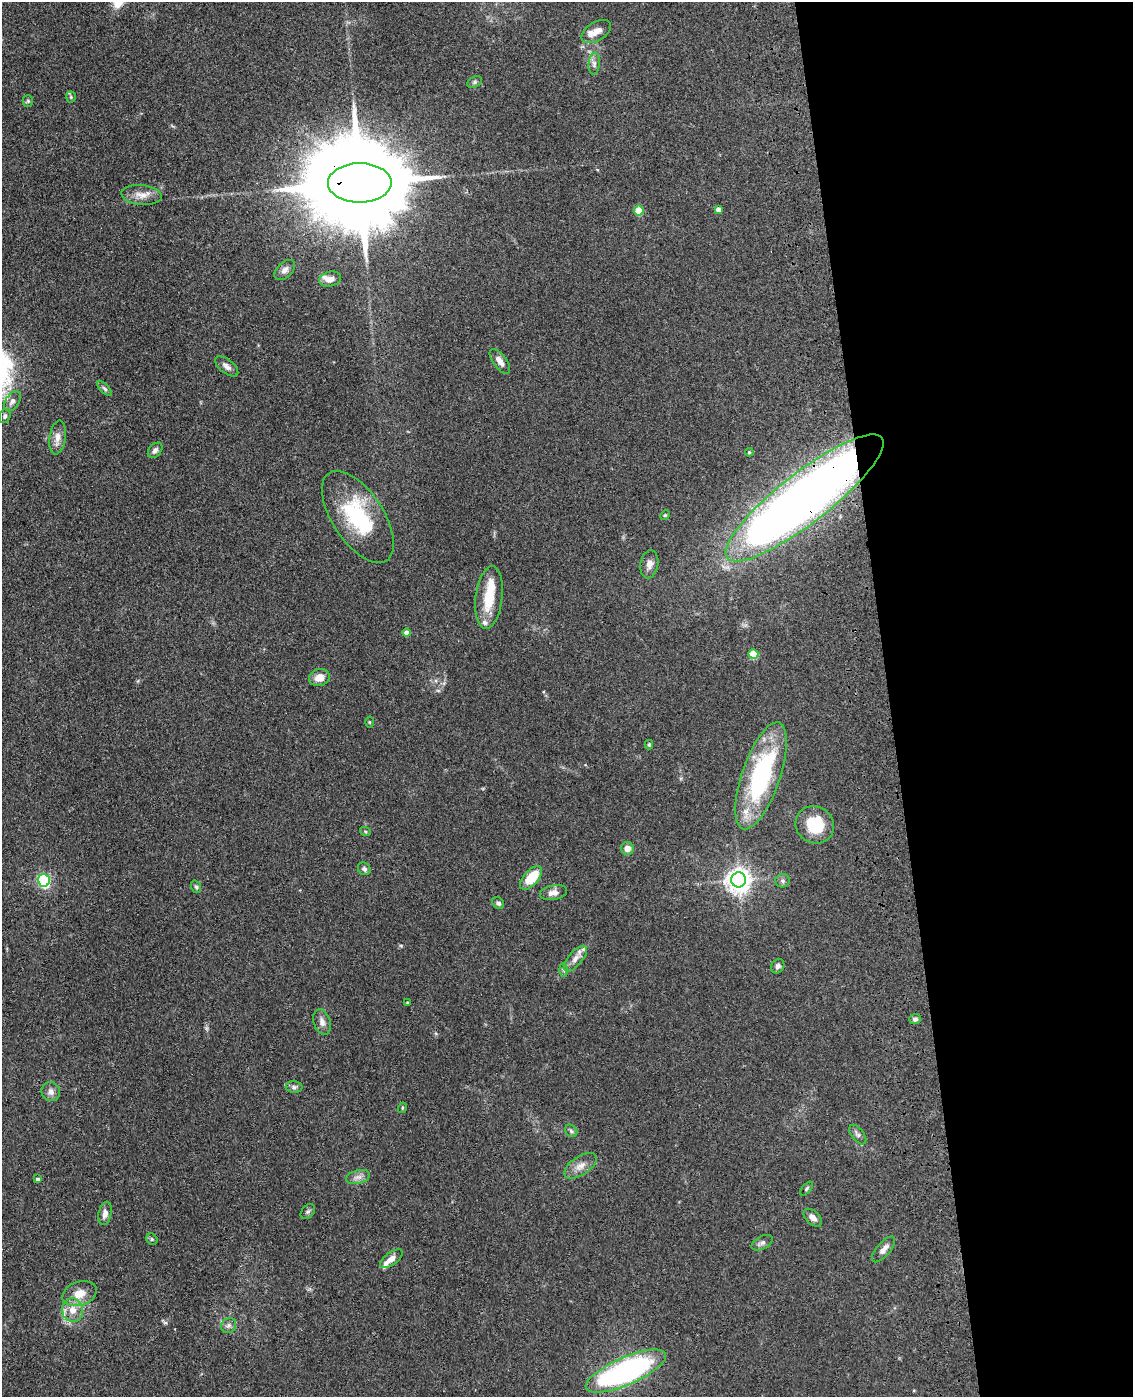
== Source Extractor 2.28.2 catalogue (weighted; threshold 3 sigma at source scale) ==
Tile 8 of 4 x 3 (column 4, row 2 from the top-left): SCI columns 3511-4641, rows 1547-2941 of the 4757 x 4590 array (HDU 1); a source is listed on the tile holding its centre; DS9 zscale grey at full resolution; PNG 1135 x 1399 px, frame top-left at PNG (2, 2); each listed source drawn as its Kron ellipse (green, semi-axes under 4 px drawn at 4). Shown black and unused: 22% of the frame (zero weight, under 3 of 4 exposures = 6% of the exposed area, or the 3 px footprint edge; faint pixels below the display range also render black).
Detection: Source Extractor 2.28.2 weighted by HDU 2 'WHT'; one run over the whole footprint, this tile lists its part. Background 0.0701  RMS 0.006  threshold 0.0271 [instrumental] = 3 sigma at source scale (4.5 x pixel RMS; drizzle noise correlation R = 1.50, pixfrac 1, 0.05/0.05 arcsec/px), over >= 5 px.
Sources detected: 74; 7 inside a brighter listed object's ellipse — not listed separately; the other 67 listed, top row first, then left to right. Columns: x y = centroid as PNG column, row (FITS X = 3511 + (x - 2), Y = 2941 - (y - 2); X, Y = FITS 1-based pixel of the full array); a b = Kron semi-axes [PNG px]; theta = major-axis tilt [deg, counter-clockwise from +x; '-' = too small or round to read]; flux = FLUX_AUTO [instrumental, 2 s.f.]
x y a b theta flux
596 32 16 9 32 5.7
594 64 11 5 84 2.1
475 82 8 5 28 1.2
71 97 5 5 - 0.83
28 101 5 5 - 0.77
360 183 32 19 0 17000
141 195 20 10 -5 5.9
718 209 4 4 - 3.4
639 210 5 4 - 16
285 270 12 7 44 2.9
330 279 11 7 13 3.6
500 361 14 6 -53 4
227 366 14 7 -38 2.9
105 389 10 4 -45 1.3
12 401 11 6 56 2.7
5 416 7 5 70 1.4
58 437 17 8 82 5.1
155 450 9 6 49 1.9
749 452 4 3 - 0.64
804 498 98 25 38 590
665 515 5 4 - 0.61
358 517 52 25 -57 48
649 564 14 9 81 3.9
489 597 32 13 83 17
407 633 4 4 - 4
753 654 5 5 - 20
319 678 10 8 20 5.9
369 722 5 3 - 0.55
649 745 5 4 - 0.64
761 776 56 19 71 83
815 825 20 18 -33 20
365 831 5 3 - 0.7
627 848 6 6 - 4.8
364 869 7 6 - 1.6
531 878 14 7 48 17
44 880 6 5 - 74
739 880 7 7 - 480
783 881 7 6 - 1.5
196 887 6 5 - 1
553 892 14 7 12 3.8
498 903 6 5 - 1.5
575 959 16 7 49 4
778 966 7 6 - 1.7
564 970 6 4 -88 1.1
408 1003 3 3 - 0.9
915 1019 6 5 - 1.5
322 1022 13 8 -72 3.2
294 1087 8 6 0 1.6
51 1092 9 9 - 3.1
402 1108 5 3 - 0.54
571 1131 7 5 -47 1.3
858 1135 11 6 -52 1.8
580 1166 18 9 34 5.3
358 1177 12 6 14 2.9
38 1179 4 4 - 1.6
806 1189 8 4 49 1
308 1212 8 6 48 1.3
105 1213 12 6 76 3.6
813 1218 11 6 -42 3.1
152 1239 6 5 - 0.98
762 1243 11 6 29 2
884 1249 16 6 49 3.8
391 1259 13 6 37 4.2
80 1294 17 12 18 8
72 1310 12 10 -75 6.8
229 1325 8 7 - 1.8
626 1371 43 13 24 140
Overlapping masked pixels (flux is a lower limit): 2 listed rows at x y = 360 183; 804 498